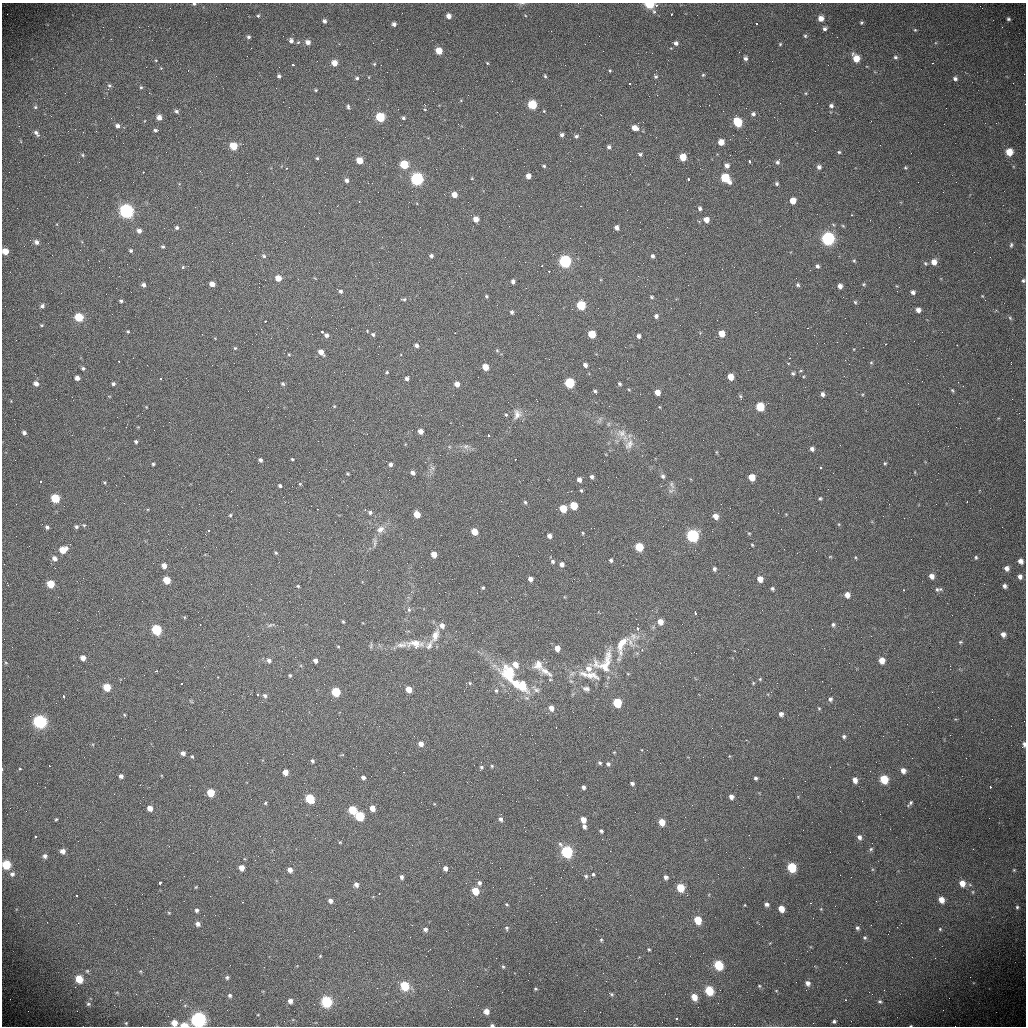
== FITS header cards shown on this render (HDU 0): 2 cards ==
NAXIS1  =                 1024 /fastest changing axis
NAXIS2  =                 1024 /next to fastest changing axis

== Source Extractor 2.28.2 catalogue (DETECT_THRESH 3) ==
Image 1024 x 1024 px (HDU 0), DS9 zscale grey, 1 PNG px = 1 image px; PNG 1028 x 1028 px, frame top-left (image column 1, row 1024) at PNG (2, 3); no overlay
Background 453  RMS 16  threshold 47.7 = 3 sigma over >= 5 px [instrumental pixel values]
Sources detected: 471; all 471 listed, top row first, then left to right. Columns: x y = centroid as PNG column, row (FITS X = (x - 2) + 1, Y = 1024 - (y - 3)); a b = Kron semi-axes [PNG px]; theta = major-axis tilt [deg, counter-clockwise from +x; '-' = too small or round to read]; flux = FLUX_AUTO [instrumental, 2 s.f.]
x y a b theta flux
194 4 4 4 - 1500
649 4 5 4 - 62000
656 6 4 3 - 1800
654 11 6 5 - 2000
671 14 3 2 - 2700
258 16 4 4 - 1300
449 16 5 4 - 6300
821 18 5 5 - 8200
1008 19 4 4 - 1900
324 21 5 4 - 2800
757 23 3 3 - 4500
861 23 4 4 - 1400
394 24 4 4 - 3600
1002 27 3 2 - 1800
825 29 5 4 - 2900
915 30 4 4 - 1100
805 36 5 4 - 1300
248 37 4 4 - 2000
291 41 6 5 - 3600
308 42 6 5 - 5200
676 43 5 5 - 3300
780 44 3 3 - 1100
439 51 5 5 - 18000
247 56 2 2 - 550
895 57 6 5 - 2200
745 58 5 4 - 2900
856 58 7 5 -60 16000
334 63 5 5 - 10000
487 63 4 3 - 940
932 63 3 2 - 1200
374 64 5 4 - 1200
293 65 3 3 - 2600
610 71 4 3 - 1100
703 75 5 4 - 1300
216 76 2 2 - 1200
279 76 4 4 - 2300
545 76 4 4 - 1400
656 77 4 4 - 1700
357 78 5 4 - 1900
955 79 5 4 - 2700
630 84 3 2 - 1800
109 86 6 5 - 1800
141 87 5 4 - 1300
316 90 4 3 - 1200
806 93 5 3 - 890
368 99 2 2 - 7400
780 103 2 2 - 1200
532 105 5 5 - 56000
831 106 5 4 - 2900
35 107 5 5 - 1700
348 107 6 4 -82 2000
398 109 3 2 - 1200
177 111 5 4 - 2400
753 114 6 5 - 2900
380 117 5 5 - 65000
159 118 5 5 - 6400
403 118 3 3 - 2100
737 122 7 5 -58 47000
117 126 5 5 - 3600
635 128 6 5 - 8600
155 130 4 4 - 1800
83 132 2 2 - 500
36 133 9 5 -52 3200
562 135 5 4 - 2800
576 136 5 4 - 2100
721 142 5 5 - 12000
233 146 5 5 - 29000
609 147 5 4 - 2400
839 152 4 4 - 1300
1009 152 6 5 - 16000
640 154 6 4 -18 1900
83 155 4 4 - 1400
683 157 5 5 - 23000
317 158 4 4 - 1400
359 161 5 5 - 16000
749 161 3 3 - 7400
777 162 5 5 - 2400
404 165 5 5 - 46000
544 166 4 3 - 1500
727 166 5 5 - 4900
819 167 5 5 - 3500
286 168 3 3 - 1700
905 168 5 4 - 1100
143 172 3 2 - 2000
528 176 4 4 - 7700
472 178 3 3 - 810
725 178 7 5 -45 55000
417 179 6 5 - 250000
688 179 3 3 - 5400
347 180 5 4 - 3200
583 184 2 2 - 500
777 184 4 4 - 1800
454 195 5 4 - 9700
262 196 3 2 - 1200
793 201 5 5 - 13000
359 202 3 2 - 1700
580 206 2 2 - 660
700 208 5 4 - 2300
127 211 6 6 - 260000
852 215 3 3 - 1300
244 219 2 2 - 2300
476 219 5 4 - 10000
706 220 5 4 - 8600
509 226 2 2 - 610
843 226 5 3 - 1000
177 228 5 5 - 2100
617 228 4 4 - 4500
139 231 5 5 - 4500
828 239 6 6 - 270000
36 242 6 5 - 4000
1011 245 7 4 79 1900
163 247 5 4 - 1600
5 251 5 5 - 13000
131 251 4 4 - 1900
264 256 6 4 -34 1900
431 256 4 4 - 2800
653 256 4 4 - 2400
565 261 6 5 - 260000
854 261 5 4 - 1300
934 262 5 5 - 8400
925 263 5 4 - 1300
542 266 3 2 - 1300
817 266 4 4 - 2500
183 267 4 3 - 1100
549 271 3 2 - 6700
466 273 2 2 - 520
355 276 3 2 - 1500
278 278 5 4 - 13000
1023 280 5 4 - 1800
513 281 4 3 - 2900
212 284 5 4 - 6700
864 284 5 4 - 1200
143 285 5 4 - 3100
798 285 5 4 - 1900
840 286 5 4 - 5100
340 291 4 4 - 2300
913 292 4 4 - 3100
486 296 4 3 - 1500
652 297 5 4 - 1400
403 299 7 4 2 1800
121 301 4 3 - 1800
855 302 5 5 - 1400
581 305 5 5 - 70000
42 306 5 5 - 3000
918 310 4 4 - 5100
996 310 4 3 - 1300
512 312 4 3 - 2200
656 316 5 5 - 3000
79 317 6 5 - 42000
1010 318 6 5 - 1700
265 321 3 2 - 2400
42 325 4 4 - 1200
808 328 3 3 - 760
128 331 4 3 - 1100
322 332 3 3 - 11000
455 333 3 2 - 1200
202 334 2 2 - 510
373 334 5 4 - 1800
592 334 5 5 - 35000
722 334 5 5 - 16000
326 335 4 4 - 3200
638 336 4 4 - 3800
885 344 3 3 - 1100
957 345 3 2 - 1100
416 346 4 4 - 3800
235 348 4 4 - 1200
497 350 5 5 - 1200
321 352 6 4 -51 8000
289 355 5 3 - 1000
789 358 3 3 - 980
119 361 3 2 - 2400
871 362 5 3 - 1100
1011 364 3 2 - 1300
585 365 4 4 - 4500
485 367 5 4 - 18000
83 368 5 4 - 1700
334 372 2 2 - 660
387 372 4 4 - 1300
793 373 5 4 - 1700
513 374 2 2 - 1600
730 377 5 5 - 16000
77 378 4 4 - 4700
407 378 5 4 - 3200
160 379 3 2 - 3300
958 382 2 2 - 3200
570 383 5 5 - 110000
36 384 5 5 - 4800
113 384 4 3 - 2100
283 384 5 4 - 1500
457 384 4 4 - 8600
619 384 4 3 - 1700
952 390 5 4 - 1100
595 391 4 3 - 1800
657 392 5 4 - 10000
822 394 5 5 - 3300
740 396 6 4 -72 1500
334 406 4 3 - 880
760 407 5 5 - 56000
1019 413 2 2 - 740
517 414 14 10 82 7600
506 415 4 4 - 1200
421 431 4 4 - 8100
24 433 5 4 - 3100
621 433 15 12 -18 13000
72 435 2 2 - 2700
488 435 3 3 - 4600
136 442 3 3 - 1800
629 444 17 10 55 10000
466 446 9 5 7 3500
812 449 5 4 - 3400
253 452 2 2 - 430
716 452 5 3 - 900
292 459 3 3 - 1100
260 460 4 3 - 2600
885 463 4 4 - 1300
153 464 3 3 - 1500
390 464 4 4 - 2800
821 468 3 3 - 2500
413 473 4 4 - 4200
347 474 3 2 - 990
663 476 5 5 - 2600
592 477 4 4 - 3000
752 477 5 5 - 22000
579 480 4 4 - 5500
41 481 3 2 - 3400
300 484 5 3 - 970
672 485 11 5 -65 3800
280 486 4 3 - 2000
581 490 4 3 - 1400
571 491 3 2 - 1000
55 498 5 5 - 46000
820 498 4 4 - 1500
525 502 6 4 -71 1700
967 502 3 2 - 1500
574 506 5 5 - 43000
563 508 5 5 - 30000
317 509 2 2 - 730
365 509 3 3 - 1100
370 512 5 4 - 2500
417 514 5 4 - 22000
230 515 4 3 - 1200
715 516 5 4 - 9200
84 525 5 4 - 1300
47 527 4 4 - 2500
76 527 5 5 - 2100
1002 527 2 2 - 710
380 529 12 8 36 7100
208 530 3 2 - 1200
474 532 5 4 - 22000
583 533 4 3 - 1100
749 533 5 3 - 950
549 536 4 4 - 5500
692 536 6 5 - 280000
374 543 14 4 88 2900
752 545 3 3 - 1000
639 547 5 5 - 56000
784 549 2 2 - 2800
63 550 6 5 - 18000
276 553 4 4 - 1200
434 554 5 4 - 13000
830 557 6 3 1 970
855 557 5 3 - 970
976 557 5 4 - 1800
55 558 6 5 - 4400
611 560 4 3 - 2400
553 561 6 5 - 2200
1020 561 5 4 - 5700
562 564 4 4 - 6100
164 566 4 4 - 6800
1006 568 5 5 - 5700
714 569 4 4 - 2800
931 576 5 4 - 6600
1020 576 5 5 - 4600
530 579 4 4 - 5700
760 579 5 4 - 11000
167 580 5 5 - 26000
51 584 5 5 - 28000
298 586 3 3 - 1000
1004 586 5 4 - 3500
483 588 3 3 - 1300
772 588 4 4 - 2100
938 589 10 5 4 2800
903 590 3 2 - 1200
847 595 5 4 - 8800
511 597 2 2 - 450
409 610 7 5 -89 2100
695 613 3 3 - 5900
184 617 5 3 - 1000
343 622 4 3 - 1200
660 622 5 4 - 12000
200 624 2 2 - 780
270 625 8 4 35 1900
442 625 6 5 - 5600
833 625 5 4 - 2100
637 628 4 3 - 3300
157 630 5 5 - 110000
1003 634 5 5 - 5400
435 635 18 9 69 11000
960 642 5 4 - 1400
415 643 22 8 -5 14000
622 644 33 19 55 34000
402 645 36 10 7 17000
429 645 14 7 67 6200
338 646 4 3 - 860
417 646 4 3 - 12000
557 648 5 5 - 8300
642 650 3 2 - 2300
83 658 5 4 - 7200
269 660 6 6 - 3500
882 660 5 5 - 12000
315 661 4 4 - 4100
6 663 5 3 - 980
604 663 40 27 55 49000
515 664 6 5 - 11000
538 665 13 12 - 10000
589 668 13 9 70 10000
157 671 3 2 - 1900
546 672 22 8 -34 11000
509 674 28 20 -57 42000
628 674 5 3 - 830
290 675 4 4 - 1400
589 675 36 10 -13 23000
218 677 3 3 - 1800
760 679 5 4 - 1200
182 683 2 2 - 1200
470 683 5 4 - 1300
521 685 22 12 -30 33000
107 687 5 5 - 29000
409 689 5 4 - 17000
536 689 12 6 -38 4300
586 689 10 6 -13 3700
496 691 5 4 - 1500
336 692 5 5 - 71000
257 695 3 3 - 2000
265 695 6 5 - 2600
64 697 3 3 - 6600
830 699 5 4 - 2600
316 703 2 2 - 510
617 703 5 5 - 73000
551 708 5 4 - 8200
819 708 4 4 - 1000
781 714 4 4 - 4100
992 719 2 2 - 590
40 722 6 6 - 210000
556 727 3 2 - 1100
844 736 5 4 - 2100
746 740 2 2 - 570
421 744 5 4 - 6900
1024 744 6 3 87 2900
183 753 4 4 - 4300
342 755 5 3 - 900
729 756 5 3 - 840
192 757 4 3 - 1100
312 761 4 3 - 2000
600 763 5 4 - 1600
608 764 5 4 - 2400
50 766 3 2 - 1100
492 766 4 3 - 1300
481 767 4 4 - 1600
830 767 2 2 - 680
20 769 4 2 - 750
903 770 5 5 - 6500
285 772 5 4 - 11000
403 772 2 2 - 600
121 776 4 4 - 3400
363 777 4 4 - 3200
756 778 4 3 - 2000
884 779 6 5 - 39000
855 780 5 5 - 6900
632 783 4 3 - 2500
583 787 4 4 - 3000
990 787 3 2 - 3300
211 793 5 5 - 34000
567 795 2 2 - 2900
731 797 5 4 - 4900
310 799 7 5 -50 76000
265 803 4 4 - 1300
910 803 7 3 51 2100
150 808 5 5 - 7900
372 808 5 4 - 9400
353 810 5 5 - 46000
360 816 5 5 - 79000
500 819 5 4 - 3100
583 819 5 4 - 11000
56 820 4 3 - 1300
662 822 5 5 - 17000
584 826 5 4 - 3400
601 831 4 3 - 2100
35 837 3 2 - 4300
859 837 6 5 - 3700
340 842 4 3 - 980
871 849 5 5 - 1700
63 851 5 5 - 5600
567 852 6 5 - 200000
45 856 5 5 - 3100
6 864 6 6 - 34000
242 867 5 4 - 8200
792 867 6 5 - 56000
445 868 5 5 - 4900
290 870 5 5 - 6200
1014 870 4 4 - 1100
12 874 6 6 - 3200
593 874 4 3 - 1500
586 876 5 5 - 2100
402 877 5 4 - 3000
666 877 4 4 - 3300
160 883 4 3 - 9300
479 883 6 5 - 3100
962 883 7 6 - 9800
356 884 5 5 - 4800
196 887 4 3 - 920
680 887 6 5 - 40000
475 891 5 5 - 25000
379 893 2 2 - 880
76 895 3 2 - 2400
941 899 6 5 - 9000
330 901 5 4 - 4300
242 902 3 2 - 1200
811 903 3 2 - 1600
507 904 4 3 - 1000
767 904 5 4 - 3300
745 905 4 3 - 670
835 906 2 2 - 440
1017 907 5 4 - 1800
781 908 5 4 - 13000
821 909 4 4 - 860
197 910 5 4 - 2500
169 913 5 4 - 980
698 920 6 5 - 30000
47 922 2 2 - 490
901 923 2 2 - 2100
198 924 5 4 - 4700
507 928 5 4 - 1700
857 928 5 4 - 2300
425 929 5 5 - 2900
940 929 4 4 - 1200
865 938 5 5 - 1900
601 940 5 4 - 1300
649 949 3 3 - 1100
320 956 4 2 - 870
496 958 2 2 - 890
719 965 6 5 - 54000
503 967 4 3 - 1300
87 971 5 5 - 1500
529 973 2 2 - 870
227 977 5 5 - 1900
79 979 6 5 - 22000
808 983 6 5 - 4500
405 986 6 5 - 47000
759 986 4 4 - 1200
377 988 2 2 - 570
535 989 3 3 - 1200
709 990 6 5 - 42000
776 991 4 3 - 750
611 994 7 4 -26 1700
230 995 5 5 - 2300
694 997 6 5 - 13000
846 1000 3 2 - 1100
290 1001 4 4 - 4700
327 1001 6 6 - 100000
880 1002 6 5 - 2000
88 1004 6 5 - 1700
486 1011 5 5 - 7700
677 1019 3 3 - 4400
199 1020 7 7 - 280000
834 1021 3 3 - 1800
126 1023 3 3 - 770
174 1023 5 5 - 9900
184 1025 5 3 - 16000
492 1025 4 3 - 2400
911 1026 3 2 - 800
At the frame edge (FLAGS 8, measured only in part): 11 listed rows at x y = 194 4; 649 4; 5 251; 1023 280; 1024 744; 6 864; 199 1020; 174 1023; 184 1025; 492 1025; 911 1026